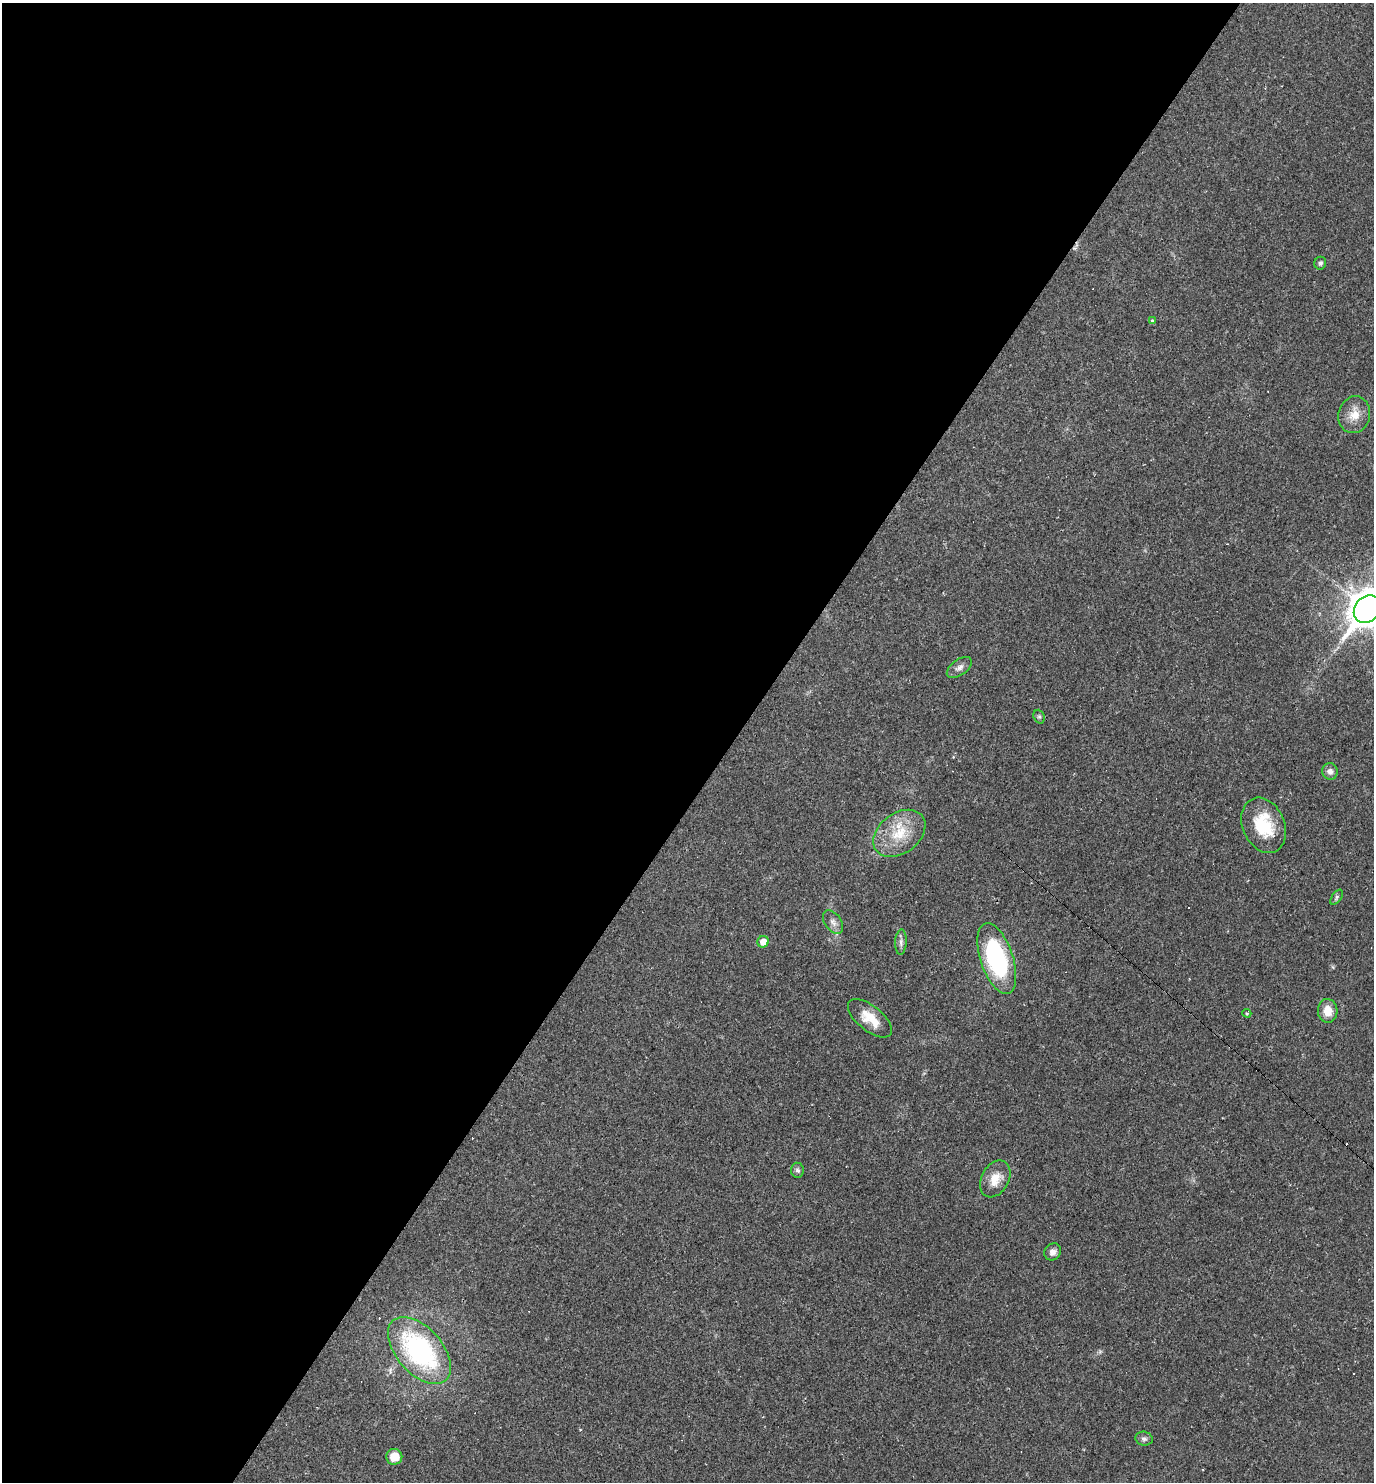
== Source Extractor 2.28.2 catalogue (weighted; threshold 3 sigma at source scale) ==
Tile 5 of 4 x 4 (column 1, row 2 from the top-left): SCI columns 290-1661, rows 2961-4440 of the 5925 x 5920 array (HDU 1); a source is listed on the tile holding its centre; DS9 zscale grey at full resolution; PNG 1376 x 1484 px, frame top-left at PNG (2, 3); each listed source drawn as its Kron ellipse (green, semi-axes under 4 px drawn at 4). Shown black and unused: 53% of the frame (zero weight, under 2 of 3 exposures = <1% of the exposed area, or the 3 px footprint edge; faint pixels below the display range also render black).
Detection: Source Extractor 2.28.2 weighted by HDU 2 'WHT'; one run over the whole footprint, this tile lists its part. Background 0.0292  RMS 0.0039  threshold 0.0176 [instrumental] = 3 sigma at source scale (4.5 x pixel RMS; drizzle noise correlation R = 1.50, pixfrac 1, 0.05/0.05 arcsec/px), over >= 5 px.
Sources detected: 32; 8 cosmic-ray / hot-pixel residue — neither listed nor drawn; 1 inside a brighter listed object's ellipse — not listed separately; the other 23 listed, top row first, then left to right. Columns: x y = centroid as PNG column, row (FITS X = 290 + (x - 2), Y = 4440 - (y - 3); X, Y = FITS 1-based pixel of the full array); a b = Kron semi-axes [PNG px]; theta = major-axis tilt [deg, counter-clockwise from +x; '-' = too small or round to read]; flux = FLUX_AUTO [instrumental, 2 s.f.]
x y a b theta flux
1320 263 6 6 - 1.1
1152 321 3 3 - 1.5
1354 415 18 15 75 6
1367 609 15 12 52 790
959 667 14 8 35 2.2
1039 717 7 5 -69 0.73
1330 771 8 7 - 2
1264 825 29 21 -66 18
899 833 29 20 36 14
1337 897 8 5 56 0.81
833 922 13 8 -54 2.2
763 942 6 5 - 4.6
901 942 12 6 87 1.5
997 959 37 16 -71 49
1328 1011 12 10 -86 5
1247 1013 4 4 - 0.49
870 1018 26 12 -39 8.1
797 1170 7 6 - 1.1
995 1179 19 13 61 6.2
1053 1252 9 7 51 1.9
419 1351 40 23 -48 62
1144 1439 9 7 -13 1.2
394 1457 8 8 - 5.7
Isophote crosses this tile's border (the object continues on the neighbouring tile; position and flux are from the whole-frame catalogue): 1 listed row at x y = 1367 609